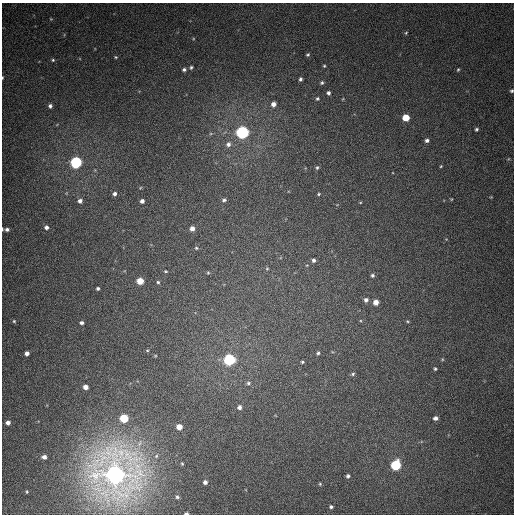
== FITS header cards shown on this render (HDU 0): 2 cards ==
NAXIS1  =                  512
NAXIS2  =                  512

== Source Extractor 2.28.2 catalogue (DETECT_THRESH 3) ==
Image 512 x 512 px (HDU 0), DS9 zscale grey, 1 PNG px = 1 image px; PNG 516 x 516 px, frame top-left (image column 1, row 512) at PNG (2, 3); no overlay
Background 386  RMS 9.8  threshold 29.3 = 3 sigma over >= 5 px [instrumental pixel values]
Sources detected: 78; all 78 listed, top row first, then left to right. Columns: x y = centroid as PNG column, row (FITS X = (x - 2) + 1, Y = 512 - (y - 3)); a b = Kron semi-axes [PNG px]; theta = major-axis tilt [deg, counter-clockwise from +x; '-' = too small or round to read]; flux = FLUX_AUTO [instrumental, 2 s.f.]
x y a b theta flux
51 19 4 3 - 490
406 33 5 4 - 770
308 55 4 4 - 920
116 57 4 4 - 710
53 60 4 4 - 750
324 66 3 3 - 650
191 67 4 3 - 980
184 69 5 4 - 1400
458 70 4 3 - 730
2 78 3 2 - 600
300 79 4 3 - 1200
322 83 4 4 - 1000
512 91 4 3 - 920
328 93 4 3 - 1500
317 99 5 4 - 880
273 104 5 5 - 3300
50 106 4 4 - 1600
406 118 5 5 - 15000
476 129 4 4 - 1100
242 132 6 5 - 180000
427 140 5 4 - 1900
228 144 7 6 - 2500
76 162 6 5 - 120000
441 166 4 3 - 610
317 168 6 4 62 1100
114 194 5 5 - 2000
319 194 4 3 - 800
491 197 3 3 - 550
452 199 4 3 - 490
224 200 6 4 25 1500
80 201 6 5 - 2500
142 201 4 4 - 2400
360 202 4 3 - 520
46 227 5 5 - 2200
192 228 5 5 - 3900
2 229 4 2 - 910
7 229 4 3 - 1600
196 248 6 5 - 960
313 260 5 4 - 1700
307 265 4 3 - 460
267 269 5 4 - 870
166 271 4 3 - 690
208 273 5 4 - 750
372 275 6 5 - 1300
140 281 5 5 - 11000
158 282 4 4 - 910
98 288 3 3 - 1100
366 300 5 5 - 2100
376 302 5 5 - 5500
14 321 5 5 - 990
407 321 5 3 - 680
81 323 5 4 - 1700
147 350 4 3 - 620
27 353 4 4 - 3000
318 353 4 4 - 1000
229 359 6 5 - 120000
442 359 5 3 - 640
302 362 3 3 - 840
435 369 5 3 - 890
353 374 6 5 - 1200
248 383 6 5 - 1300
85 387 4 4 - 4300
239 407 5 5 - 2300
124 418 5 5 - 30000
435 418 5 4 - 2300
8 423 4 4 - 3000
179 427 5 5 - 7100
44 457 4 4 - 2700
182 464 3 3 - 560
396 465 6 5 - 58000
115 474 14 14 - 730000
348 476 4 4 - 1300
205 482 4 4 - 2100
320 484 5 4 - 740
27 492 5 3 - 740
177 497 3 3 - 740
331 507 4 3 - 1300
186 513 4 2 - 1300
At the frame edge (FLAGS 8, measured only in part): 4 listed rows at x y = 2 78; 512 91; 2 229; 186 513